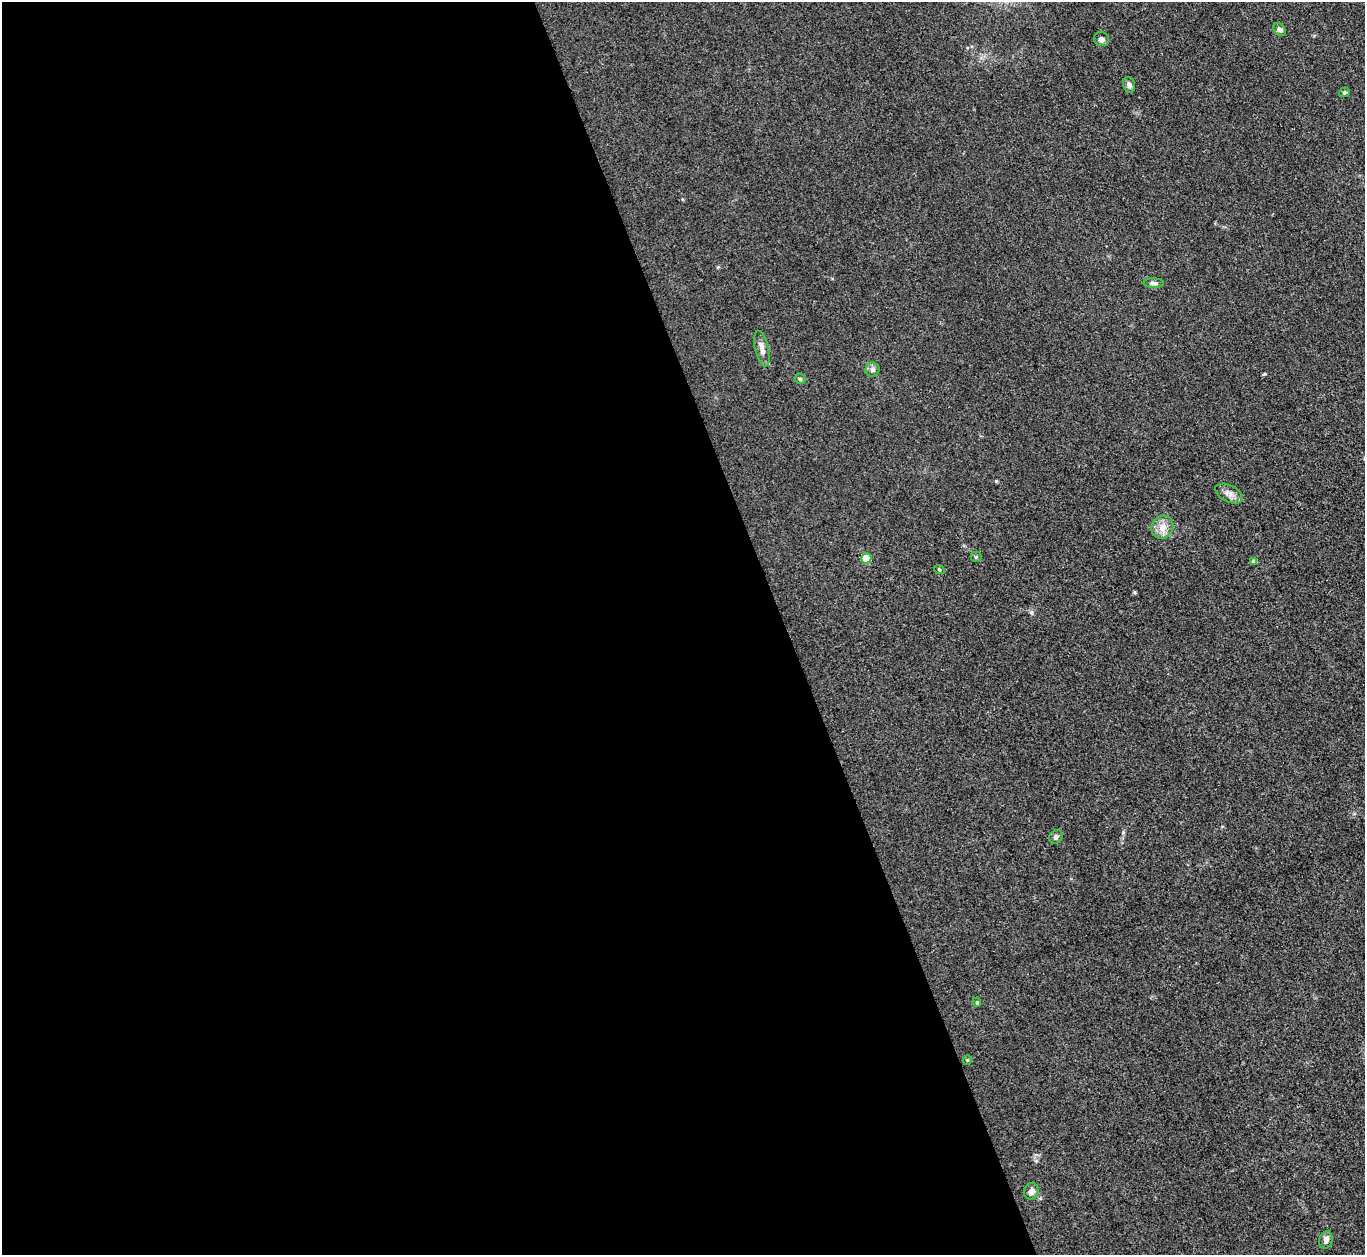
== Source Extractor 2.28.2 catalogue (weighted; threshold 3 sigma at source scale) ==
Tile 9 of 4 x 4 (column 1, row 3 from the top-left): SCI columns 2-1364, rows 1403-2655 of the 5454 x 5440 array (HDU 1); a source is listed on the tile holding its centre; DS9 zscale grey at full resolution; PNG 1367 x 1257 px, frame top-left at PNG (2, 2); each listed source drawn as its Kron ellipse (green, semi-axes under 4 px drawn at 4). Shown black and unused: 58% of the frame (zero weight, under 3 of 4 exposures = <1% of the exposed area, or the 3 px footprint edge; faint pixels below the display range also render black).
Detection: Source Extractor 2.28.2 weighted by HDU 2 'WHT'; one run over the whole footprint, this tile lists its part. Background 0.0587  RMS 0.0052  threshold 0.0233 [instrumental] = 3 sigma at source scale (4.5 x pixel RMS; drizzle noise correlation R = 1.50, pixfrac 1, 0.05/0.05 arcsec/px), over >= 5 px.
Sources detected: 19; all 19 listed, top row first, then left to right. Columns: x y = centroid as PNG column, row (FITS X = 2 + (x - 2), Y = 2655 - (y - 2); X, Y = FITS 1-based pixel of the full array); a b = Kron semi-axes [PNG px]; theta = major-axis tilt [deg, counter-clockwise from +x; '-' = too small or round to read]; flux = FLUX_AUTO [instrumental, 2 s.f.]
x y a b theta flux
1280 30 7 5 -51 1.6
1101 39 8 7 - 1.6
1129 85 8 6 -72 2.1
1344 92 5 4 - 0.79
1154 283 10 5 -1 1.6
762 349 18 7 -77 3.6
873 370 7 7 - 1.5
800 379 5 4 - 0.72
1229 494 15 8 -27 3.1
1162 527 12 10 55 5.1
976 557 5 5 - 0.6
866 558 5 5 - 16
1254 561 4 4 - 2.1
939 569 5 3 - 0.49
1056 837 7 6 - 1.4
977 1002 5 4 - 0.68
967 1060 5 4 - 0.55
1031 1191 8 7 - 2.8
1326 1240 9 6 74 2.6